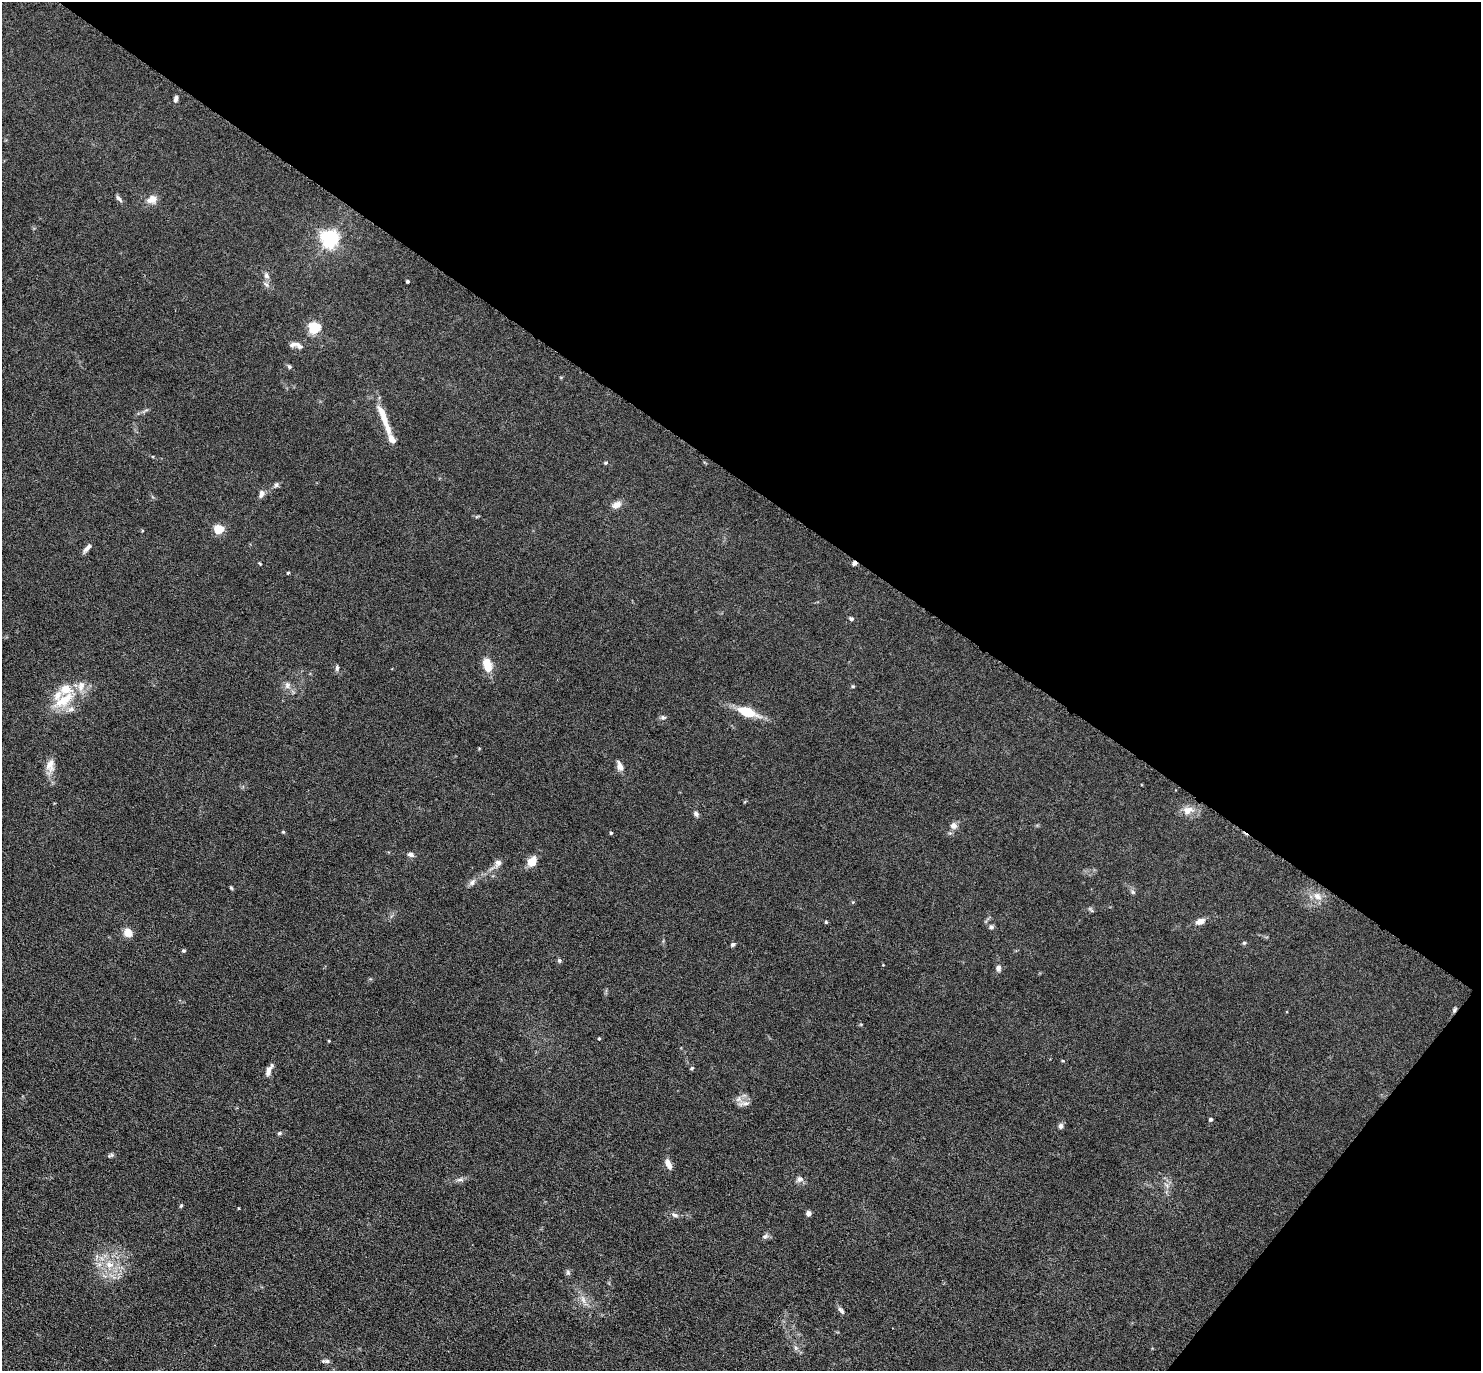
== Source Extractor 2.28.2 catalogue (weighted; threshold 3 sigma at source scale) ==
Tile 8 of 4 x 4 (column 4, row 2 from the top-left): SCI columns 4482-5960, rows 3187-4555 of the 6088 x 6079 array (HDU 1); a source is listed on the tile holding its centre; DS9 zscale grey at full resolution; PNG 1483 x 1373 px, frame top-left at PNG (2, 2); no overlay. Shown black and unused: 38% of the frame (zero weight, under 3 of 6 exposures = <1% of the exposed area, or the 3 px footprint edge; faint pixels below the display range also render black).
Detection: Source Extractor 2.28.2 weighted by HDU 2 'WHT'; one run over the whole footprint, this tile lists its part. Background 0.0331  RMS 0.0038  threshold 0.0154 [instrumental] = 3 sigma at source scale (4.09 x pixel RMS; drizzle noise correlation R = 1.36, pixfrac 0.8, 0.05/0.05 arcsec/px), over >= 5 px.
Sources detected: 80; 8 inside a brighter listed object's ellipse — not listed separately; the other 72 listed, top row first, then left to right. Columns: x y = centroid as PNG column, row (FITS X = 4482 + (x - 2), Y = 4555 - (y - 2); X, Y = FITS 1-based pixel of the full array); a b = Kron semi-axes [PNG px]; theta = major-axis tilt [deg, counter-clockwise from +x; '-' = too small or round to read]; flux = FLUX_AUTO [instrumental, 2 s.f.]
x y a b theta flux
176 99 8 5 75 0.95
119 199 11 5 -47 0.96
152 199 13 10 17 2.8
329 238 6 6 - 140
266 276 8 7 - 1.1
407 281 3 3 - 0.48
314 328 5 5 - 39
298 345 12 6 -48 1.3
289 366 6 5 - 0.62
384 420 22 8 -70 3.8
606 463 5 4 - 0.41
276 485 6 5 - 0.7
261 494 9 6 77 1.5
616 505 12 8 25 2.2
218 529 5 5 - 18
87 548 12 5 46 1.4
854 563 5 5 - 1.2
288 573 4 3 - 0.34
851 619 6 5 - 0.68
487 665 14 8 -77 6.6
337 668 7 5 90 0.72
287 685 10 6 -76 1.3
853 686 5 3 - 0.36
64 700 35 14 34 11
747 712 17 8 -19 9.9
663 717 7 5 -9 0.69
50 765 18 11 86 3.4
620 766 11 7 -73 1.8
1188 810 14 10 25 3.4
696 814 6 5 - 1
953 825 9 8 - 1.5
283 832 4 3 - 0.31
611 833 4 4 - 0.43
411 855 8 5 -9 1.2
532 861 12 9 54 4.1
498 863 9 8 - 1.5
472 882 9 7 58 1.2
231 888 7 3 -38 0.38
1133 892 6 4 -43 0.62
1317 896 11 9 -54 2.6
853 902 4 4 - 0.33
1200 921 11 7 20 2.3
826 922 4 4 - 0.34
991 927 6 6 - 0.75
128 933 9 8 - 3.7
1244 943 5 5 - 0.5
733 944 6 4 33 0.68
184 951 6 5 - 0.52
559 961 6 5 - 0.57
998 968 7 6 - 1.2
1454 1010 8 4 62 0.64
599 1038 4 3 - 0.3
692 1068 5 4 - 0.45
268 1071 14 6 70 1.8
744 1103 16 5 9 1.5
1211 1119 4 4 - 0.64
1061 1126 7 6 - 0.95
279 1133 5 5 - 0.49
111 1155 8 4 14 0.66
668 1164 12 6 -61 2.3
800 1179 9 8 - 1.3
460 1180 9 4 8 0.9
181 1206 5 4 - 0.42
809 1213 5 4 - 1.6
675 1215 9 5 -17 0.99
765 1236 8 6 36 0.93
109 1265 12 10 -26 3.9
568 1272 7 5 -70 0.71
583 1300 10 4 -77 1.2
841 1310 12 5 -50 1
796 1348 7 4 -89 0.69
326 1361 11 4 -1 0.86
Overlapping masked pixels (flux is a lower limit): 2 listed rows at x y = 854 563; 1454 1010